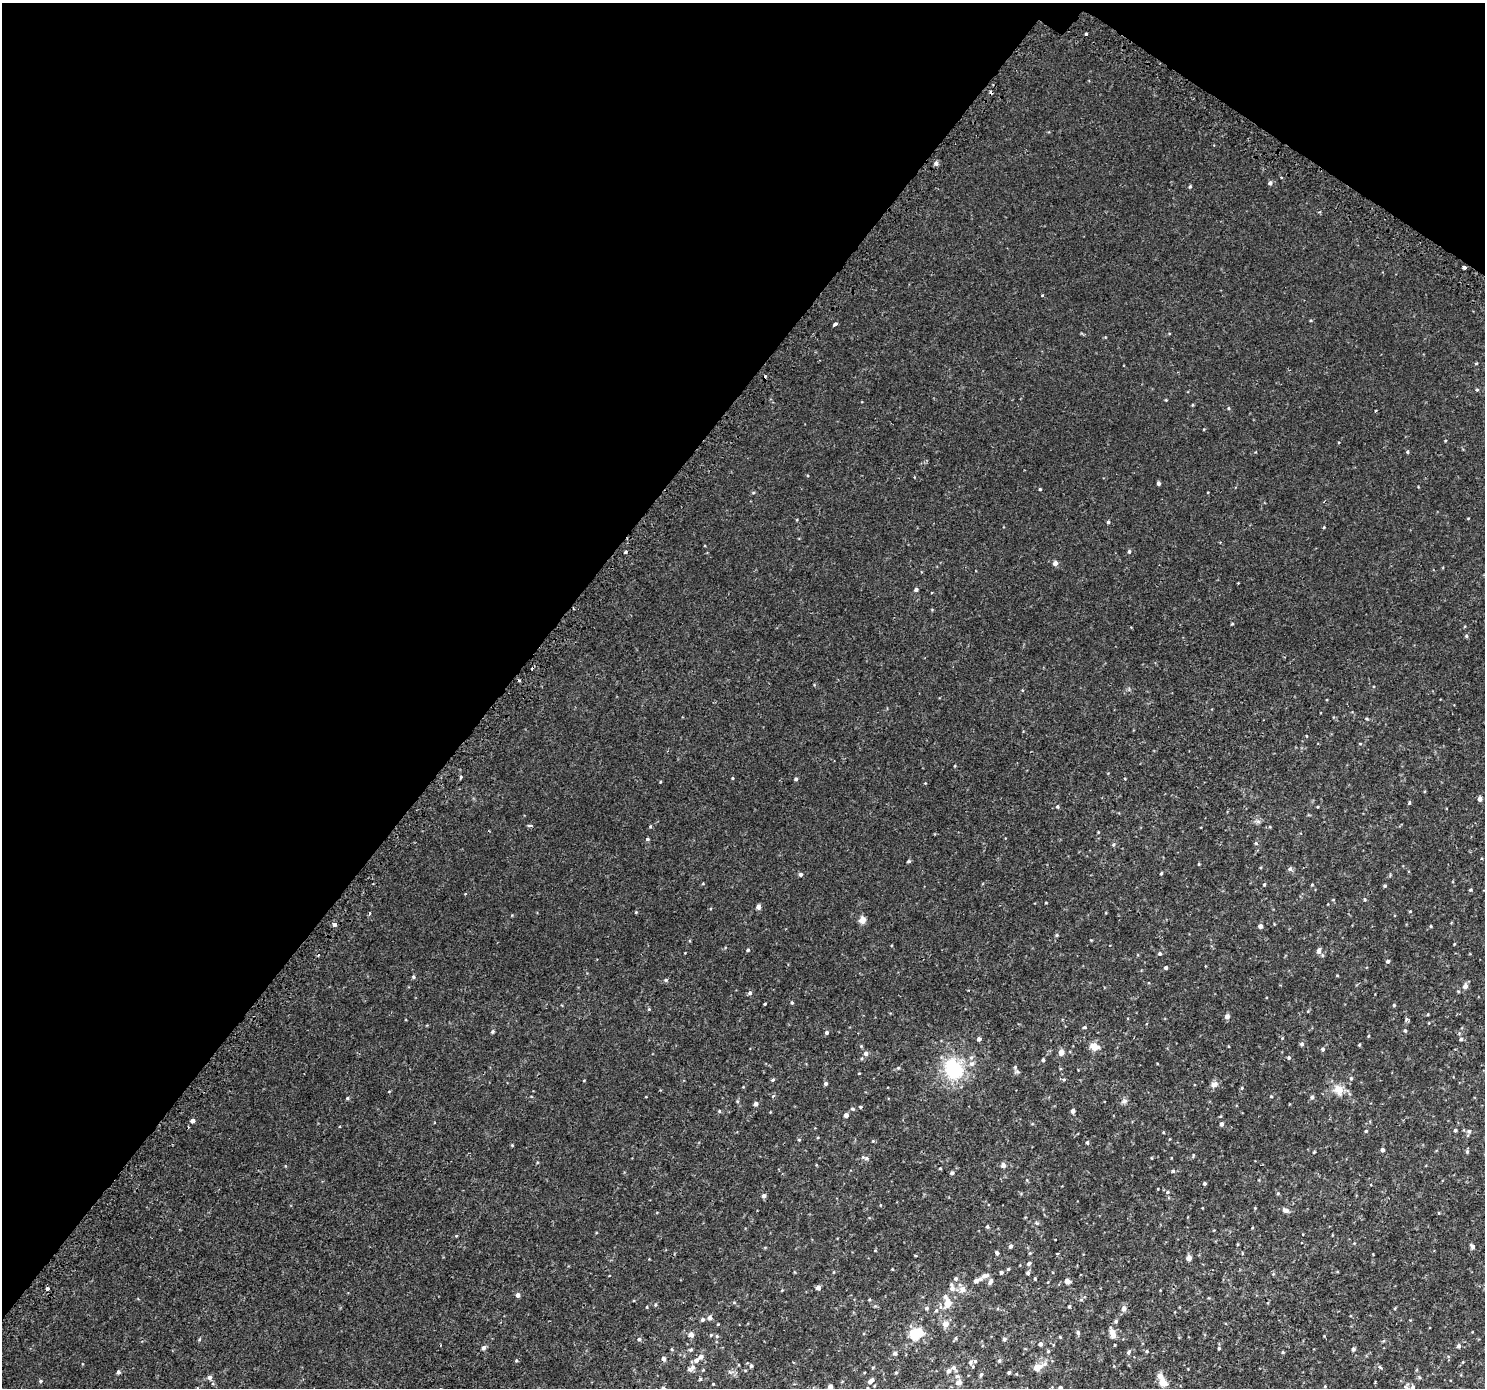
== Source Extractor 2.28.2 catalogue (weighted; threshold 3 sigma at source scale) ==
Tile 2 of 4 x 4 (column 2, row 1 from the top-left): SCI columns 1547-3029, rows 4399-5784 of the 6045 x 6093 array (HDU 1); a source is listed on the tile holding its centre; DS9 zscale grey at full resolution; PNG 1487 x 1390 px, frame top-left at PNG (2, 3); no overlay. Shown black and unused: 36% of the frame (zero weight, under 2 of 3 exposures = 3% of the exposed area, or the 3 px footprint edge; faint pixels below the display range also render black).
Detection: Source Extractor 2.28.2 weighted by HDU 2 'WHT'; one run over the whole footprint, this tile lists its part. Background 0.00285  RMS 0.0031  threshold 0.0138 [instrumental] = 3 sigma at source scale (4.5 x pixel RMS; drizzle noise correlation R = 1.50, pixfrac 1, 0.0396/0.0396 arcsec/px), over >= 5 px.
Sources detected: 241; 6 cosmic-ray / hot-pixel residue — not listed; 6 inside a brighter listed object's ellipse — not listed separately; the other 229 listed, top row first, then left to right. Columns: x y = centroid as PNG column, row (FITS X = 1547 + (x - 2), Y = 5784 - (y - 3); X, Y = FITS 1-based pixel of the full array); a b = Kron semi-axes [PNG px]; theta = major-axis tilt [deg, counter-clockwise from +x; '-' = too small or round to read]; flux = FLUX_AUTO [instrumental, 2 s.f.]
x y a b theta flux
1086 34 3 3 - 7.5
936 163 5 5 - 0.9
1270 183 5 5 - 0.73
1190 187 4 3 - 0.36
1464 267 4 3 - 2.3
835 324 4 3 - 1.5
1476 363 4 4 - 0.26
1477 390 4 4 - 0.32
1166 400 4 3 - 0.23
1192 405 4 3 - 0.26
1228 408 5 3 - 0.26
1445 441 3 3 - 0.25
1407 452 4 4 - 0.38
1158 483 4 3 - 0.81
1040 489 3 3 - 0.28
1108 522 4 4 - 0.39
1324 527 4 3 - 0.26
1129 551 5 4 - 0.44
626 552 3 3 - 0.41
1055 563 5 4 - 1.3
916 590 5 4 - 0.61
1232 624 5 3 - 0.24
1466 636 5 4 - 0.43
532 668 3 2 - 0.32
1367 719 6 3 -19 0.31
955 766 4 3 - 0.22
461 777 3 3 - 1.5
733 778 4 3 - 0.24
796 779 4 4 - 0.52
1480 799 4 4 - 1.2
1409 803 5 3 - 0.3
1057 806 5 5 - 0.42
1258 821 7 6 - 0.72
530 826 6 2 -1 0.47
650 826 4 3 - 0.31
647 839 5 4 - 0.35
1256 843 5 4 - 0.34
1113 845 5 4 - 0.38
909 861 5 4 - 0.38
1199 864 5 3 - 0.24
1290 869 7 5 21 0.57
1161 873 4 3 - 0.36
801 874 4 4 - 0.72
1264 884 4 3 - 0.32
1312 885 5 3 - 0.23
1385 886 4 4 - 0.39
1470 890 4 3 - 0.34
1365 899 5 4 - 0.32
1046 903 4 2 - 0.19
758 907 4 4 - 1.6
1410 911 4 3 - 0.2
636 912 4 4 - 0.23
370 913 4 3 - 0.34
862 920 5 4 - 4.4
334 925 4 3 - 5.1
1260 926 4 4 - 1.1
1431 926 4 3 - 0.27
1057 935 5 4 - 0.33
748 950 5 4 - 0.38
1319 951 7 5 81 1.3
1160 954 5 4 - 0.49
1388 961 4 4 - 0.54
1166 968 4 4 - 0.59
1337 975 3 3 - 0.22
413 977 5 4 - 0.39
666 980 5 4 - 0.5
1465 986 5 5 - 1.6
750 993 5 5 - 0.66
792 1002 5 4 - 0.33
765 1004 3 2 - 0.27
1394 1005 4 4 - 0.3
649 1009 5 4 - 0.26
1428 1014 4 3 - 0.23
1227 1016 5 4 - 1.4
1406 1019 6 4 48 0.5
1085 1027 5 3 - 0.43
1405 1030 5 4 - 0.36
493 1031 5 4 - 0.45
827 1032 5 4 - 0.51
1282 1038 4 4 - 0.24
979 1039 4 4 - 0.78
1461 1039 5 5 - 0.48
1302 1044 5 5 - 0.6
1359 1045 3 3 - 0.29
1094 1047 11 9 -15 2.3
1323 1049 5 4 - 0.45
1061 1052 5 4 - 2.6
866 1053 6 6 - 0.98
1289 1058 5 5 - 0.47
1043 1060 4 3 - 0.48
1015 1067 7 6 - 0.62
898 1068 4 4 - 0.29
953 1069 30 24 -59 15
859 1073 3 3 - 0.22
1351 1078 5 5 - 0.43
1064 1079 4 3 - 0.57
584 1080 4 2 - 0.18
773 1080 5 4 - 0.39
826 1084 4 4 - 0.55
1214 1084 10 8 29 1.2
1242 1088 5 3 - 0.23
1338 1090 16 12 -49 3.2
773 1096 5 4 - 0.42
1271 1096 4 4 - 0.24
1312 1097 5 5 - 0.56
347 1098 4 4 - 0.32
1124 1101 9 5 20 0.77
756 1104 4 4 - 0.96
860 1107 4 4 - 0.28
852 1109 5 4 - 0.36
719 1111 5 4 - 0.29
1073 1111 4 4 - 0.98
846 1115 4 4 - 1.2
193 1121 4 4 - 1.1
1221 1124 5 4 - 0.77
340 1126 4 2 - 0.23
1455 1130 4 4 - 0.38
1366 1131 4 3 - 0.31
1469 1131 6 5 - 0.7
1163 1132 4 3 - 0.22
799 1140 5 3 - 0.28
873 1141 4 4 - 0.28
1087 1142 5 4 - 0.46
1382 1150 4 4 - 0.94
1314 1152 5 3 - 0.24
1467 1152 5 4 - 0.42
865 1158 11 4 -18 0.63
1003 1165 5 5 - 1.2
940 1168 3 3 - 0.27
1173 1171 5 5 - 0.38
952 1173 5 4 - 0.61
1204 1183 4 4 - 0.4
1167 1192 5 4 - 0.41
1278 1193 4 4 - 0.3
764 1196 5 4 - 0.79
1255 1208 4 3 - 0.23
1285 1210 9 6 -20 1.1
1037 1223 6 4 -33 0.36
987 1226 5 4 - 0.47
456 1236 5 3 - 0.24
1010 1246 5 4 - 0.61
1472 1247 6 4 -62 0.92
875 1250 4 4 - 0.24
997 1253 4 3 - 1.7
1057 1253 3 3 - 0.79
915 1255 4 3 - 0.22
1189 1258 4 4 - 2.1
1029 1263 5 4 - 0.59
892 1269 3 3 - 0.18
1008 1269 4 4 - 0.32
1001 1272 4 4 - 0.53
1028 1273 5 4 - 0.62
985 1275 12 6 10 1.1
956 1278 5 5 - 0.49
1035 1279 4 3 - 0.29
976 1281 5 4 - 0.94
990 1281 8 5 59 0.84
1067 1281 5 5 - 1.6
818 1287 4 4 - 1.4
952 1287 12 7 -78 1.3
48 1289 4 3 - 1.3
963 1289 8 7 - 1.5
518 1295 5 5 - 0.96
869 1300 4 3 - 0.26
1081 1300 6 4 19 0.4
734 1303 5 3 - 0.29
947 1303 8 6 88 3.5
655 1305 5 4 - 0.34
875 1306 4 4 - 0.32
1069 1306 4 3 - 0.31
941 1307 6 4 -71 0.47
927 1308 6 5 - 0.47
1124 1308 6 5 - 1.4
936 1310 6 4 66 0.46
710 1317 5 5 - 1
703 1319 5 5 - 0.58
1116 1321 6 4 77 0.46
945 1324 5 5 - 2.5
1112 1331 8 6 -90 1.6
1078 1332 6 5 - 0.58
916 1333 14 12 17 7
691 1334 5 5 - 1.6
717 1336 5 5 - 0.36
1060 1337 5 3 - 0.25
956 1338 5 3 - 0.37
199 1339 5 3 - 0.3
639 1339 5 4 - 0.44
1004 1339 4 4 - 0.68
1040 1344 4 4 - 0.89
1115 1345 3 2 - 0.21
1459 1346 5 5 - 0.69
484 1348 5 5 - 0.8
1219 1348 4 3 - 0.33
671 1349 5 3 - 0.31
691 1349 5 5 - 0.44
1353 1349 5 4 - 0.71
1048 1351 5 4 - 0.35
1147 1351 4 4 - 0.34
1129 1352 6 5 - 0.58
1283 1352 5 3 - 0.26
895 1353 5 4 - 0.7
663 1359 5 5 - 0.84
516 1360 4 4 - 0.36
696 1360 7 6 - 1.3
999 1360 6 4 88 0.44
971 1362 7 6 - 0.58
751 1366 5 4 - 0.44
1380 1367 6 4 -24 0.62
954 1368 9 5 -50 0.92
1037 1368 9 6 25 3.3
690 1369 9 7 -16 0.97
703 1370 4 3 - 0.25
948 1371 6 5 - 0.75
118 1372 5 4 - 0.58
1009 1372 3 3 - 0.44
896 1373 4 4 - 0.27
981 1374 5 4 - 0.46
957 1376 7 5 -13 0.59
1160 1376 5 4 - 2.8
210 1377 6 5 - 0.91
41 1381 4 4 - 0.34
871 1381 8 5 41 1.1
958 1382 6 6 - 1.6
1163 1383 5 5 - 5.7
713 1384 3 3 - 0.2
1325 1386 4 4 - 0.26
830 1387 4 4 - 1.3
1060 1388 4 4 - 0.37
1412 1388 12 6 44 1.3
Overlapping masked pixels (flux is a lower limit): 1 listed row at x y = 1464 267
Isophote crosses this tile's border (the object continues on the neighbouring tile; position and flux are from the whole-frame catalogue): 4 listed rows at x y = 1325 1386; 830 1387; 1060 1388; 1412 1388